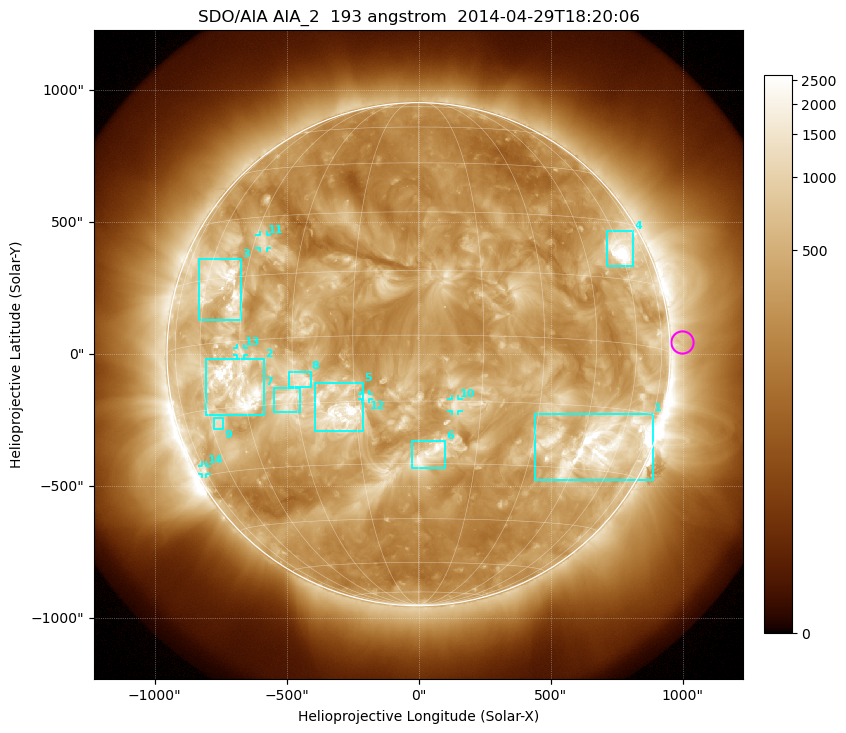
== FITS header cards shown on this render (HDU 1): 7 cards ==
TELESCOP= 'SDO/AIA'
INSTRUME= 'AIA_2'
WAVELNTH=                  193
WAVEUNIT= 'angstrom'
DATE-OBS= '2014-04-29T18:20:06.84'
CTYPE1  = 'HPLN-TAN'
CTYPE2  = 'HPLT-TAN'

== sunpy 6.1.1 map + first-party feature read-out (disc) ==
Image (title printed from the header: SDO/AIA AIA_2  193 angstrom  2014-04-29T18:20:06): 1024 x 1024 px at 2.4 arcsec/px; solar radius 953 arcsec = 397 px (full disc in frame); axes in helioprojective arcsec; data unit not stated in the header (colour bar unlabelled)
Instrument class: DISC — disc imager (sunpy class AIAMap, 193 A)
Bright regions (active regions / flare kernels): reference = the median radial profile (limb darkening/brightening removed); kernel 9 px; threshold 5 sigma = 828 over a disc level ~322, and >= 1.15x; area >= 12 px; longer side >= 10 px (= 24 arcsec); searched inside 0.97 R_sun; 14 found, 14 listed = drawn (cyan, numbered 1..; 5 of them under ~33 arcsec drawn as corner ticks so the feature stays visible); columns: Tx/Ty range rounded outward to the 5 arcsec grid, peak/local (2 s.f.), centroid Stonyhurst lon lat
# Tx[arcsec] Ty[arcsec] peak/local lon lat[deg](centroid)
1 440..890 -475..-225 14 +51 -23
2 -810..-585 -230..-20 13 -47 -10
3 -835..-670 130..360 9.4 -53 +14
4 710..815 330..465 27 +61 +23
5 -395..-210 -290..-110 7.6 -19 -17
6 -30..100 -430..-325 5.4 +3 -28
7 -550..-445 -220..-125 4.3 -32 -14
8 -490..-405 -125..-65 3.7 -28 -10
9 -775..-740 -285..-240 4.5 -57 -18
10 125..150 -215..-170 4.7 +9 -16
11 -605..-575 400..450 4.6 -42 +23
12 -215..-185 -170..-150 3.7 -12 -14
13 -690..-660 -5..25 4.4 -45 -3
14 -820..-805 -455..-420 4 -75 -28
Off-limb structures (1.02-1.3 R_sun): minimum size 162 px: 3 found; the strongest spans PA ~215..305 deg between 1.02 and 1.3 R_sun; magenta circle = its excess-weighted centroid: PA ~275 deg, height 1.05 R_sun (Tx ~1000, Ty ~45 arcsec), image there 1.6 x the reference